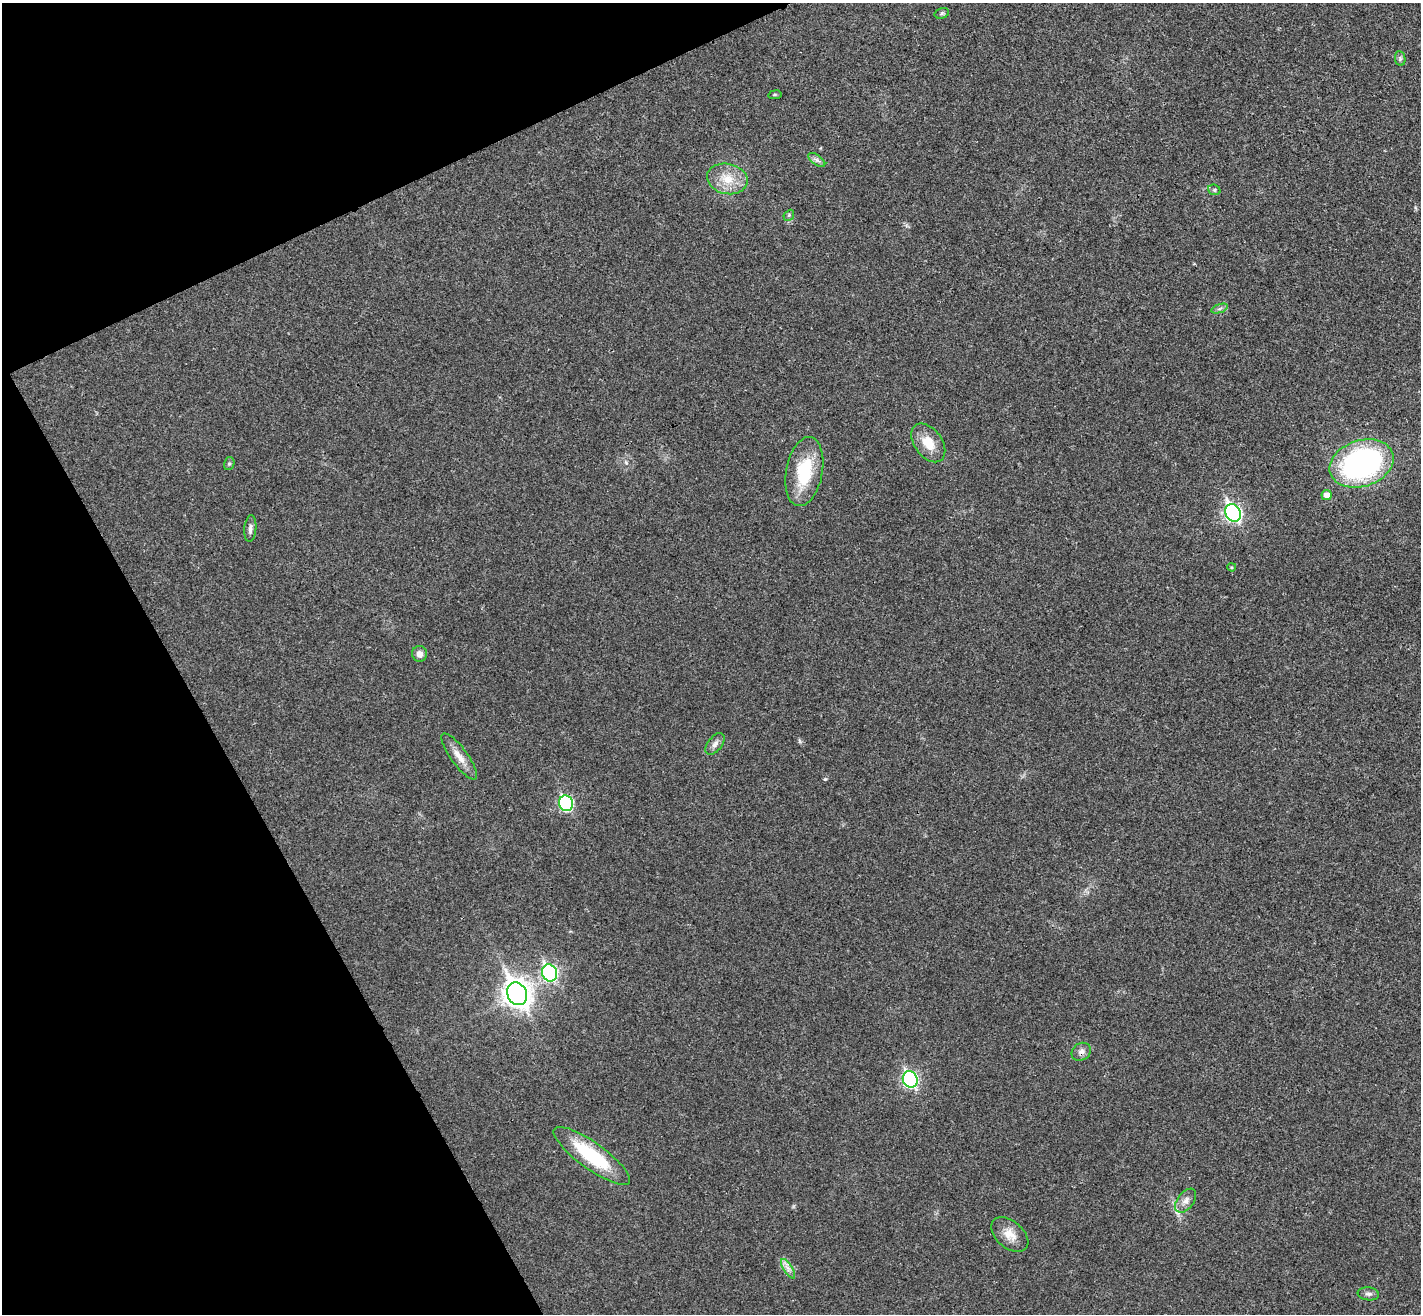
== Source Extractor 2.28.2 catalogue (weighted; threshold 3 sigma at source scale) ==
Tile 5 of 4 x 4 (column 1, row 2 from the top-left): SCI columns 48-1466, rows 2807-4118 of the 5773 x 5744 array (HDU 1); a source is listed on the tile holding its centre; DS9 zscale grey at full resolution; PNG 1423 x 1316 px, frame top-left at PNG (2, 3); each listed source drawn as its Kron ellipse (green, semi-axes under 4 px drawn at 4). Shown black and unused: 22% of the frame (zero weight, under 3 of 4 exposures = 5% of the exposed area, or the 3 px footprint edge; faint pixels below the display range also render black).
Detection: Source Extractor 2.28.2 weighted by HDU 2 'WHT'; one run over the whole footprint, this tile lists its part. Background 0.0436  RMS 0.0048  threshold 0.0217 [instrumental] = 3 sigma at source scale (4.5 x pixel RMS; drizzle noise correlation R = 1.50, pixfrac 1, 0.05/0.05 arcsec/px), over >= 5 px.
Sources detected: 29; all 29 listed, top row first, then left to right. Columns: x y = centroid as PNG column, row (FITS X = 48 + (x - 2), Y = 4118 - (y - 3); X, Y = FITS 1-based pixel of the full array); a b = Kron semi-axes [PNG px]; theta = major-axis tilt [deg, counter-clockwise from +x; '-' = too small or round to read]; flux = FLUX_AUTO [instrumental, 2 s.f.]
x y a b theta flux
942 13 7 5 17 0.81
1400 58 7 5 -80 1
775 95 7 3 8 0.56
817 160 10 5 -35 1.5
727 179 20 15 -13 10
1214 190 6 5 - 0.84
789 215 6 4 48 0.72
1219 309 8 4 19 0.95
928 443 22 14 -54 9.5
1362 463 33 23 18 110
229 464 6 5 - 0.88
804 472 35 18 79 24
1327 495 5 5 - 3.6
1233 513 9 7 -61 130
250 529 13 6 84 2
1232 567 4 3 - 0.53
419 654 8 7 - 2.7
715 744 12 7 51 2.3
459 756 28 8 -54 5.4
566 803 8 7 - 62
549 973 9 7 -68 90
517 994 12 9 -62 520
1081 1052 10 8 33 2.3
910 1079 8 7 - 91
592 1156 46 13 -36 33
1186 1201 13 8 52 3.2
1010 1235 21 13 -40 6.6
788 1269 11 4 -57 2.1
1368 1294 11 6 -7 1.8
Overlapping masked pixels (flux is a lower limit): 1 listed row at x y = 1081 1052
Unlisted compact peaks at least as high as the median listed source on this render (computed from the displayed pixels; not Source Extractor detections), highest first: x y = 825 779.